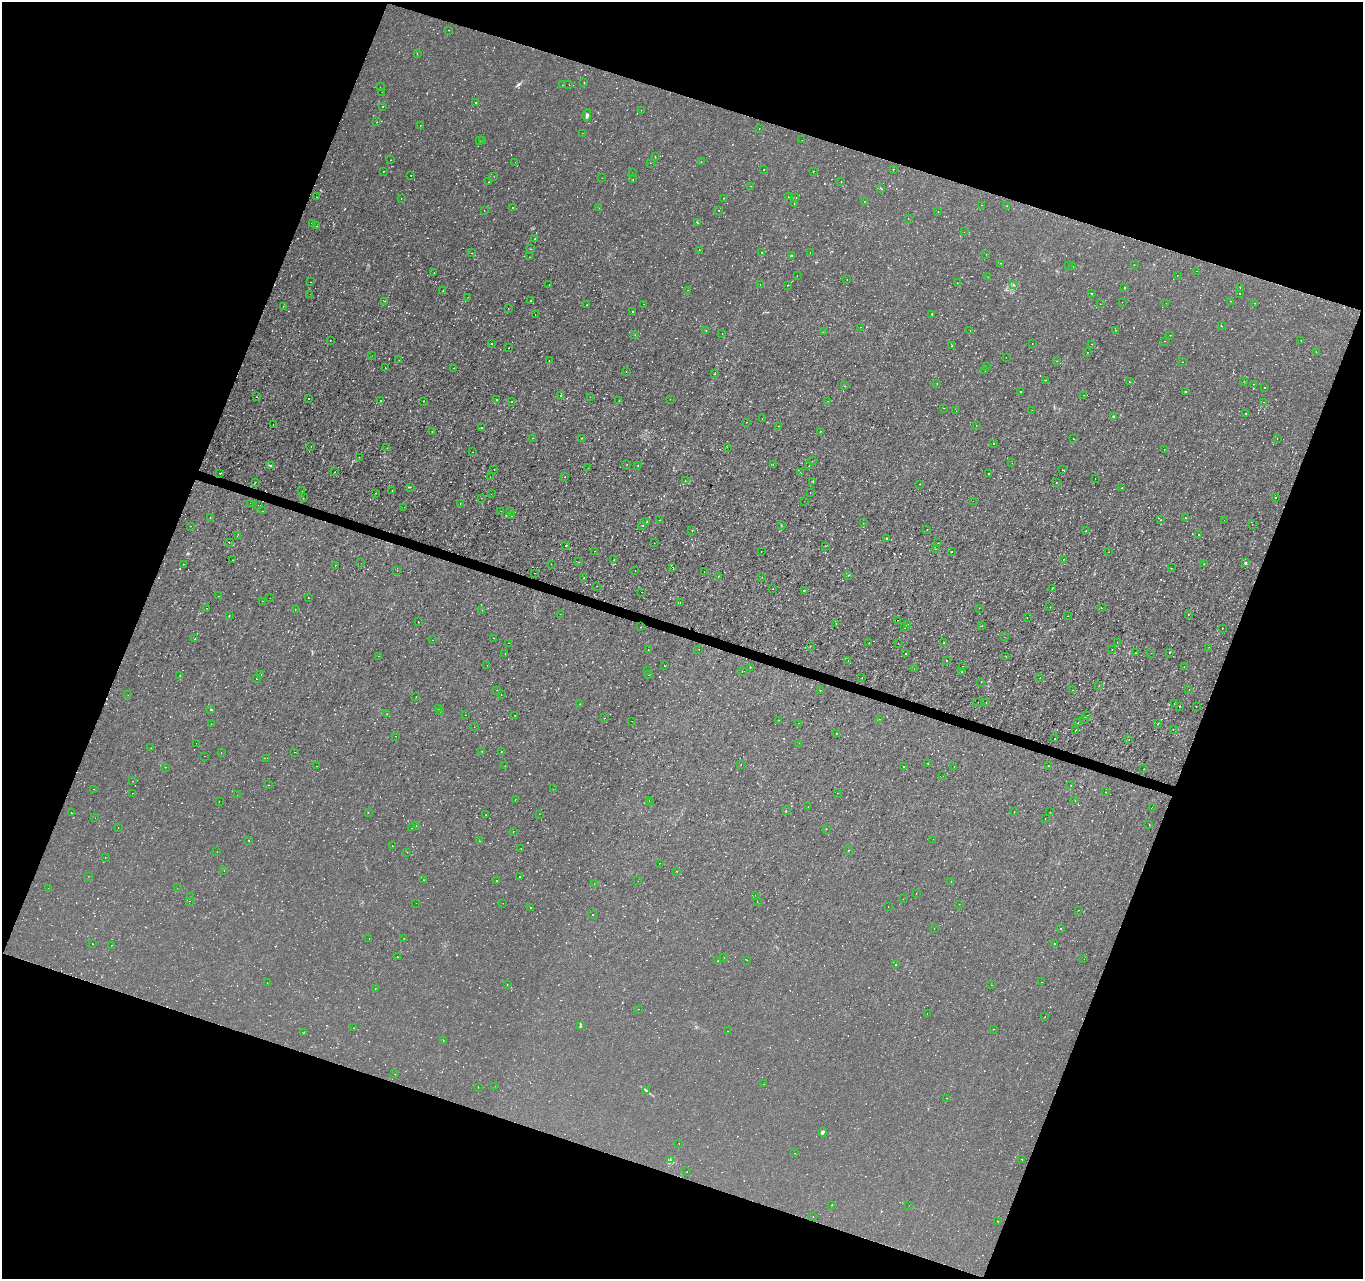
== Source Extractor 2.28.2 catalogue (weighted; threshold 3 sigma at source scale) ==
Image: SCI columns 1-5444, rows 214-5321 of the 5451 x 5597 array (HDU 1 of 3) = the unmasked area's bounding box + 8 px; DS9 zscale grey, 4 x 4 block average (1 PNG px = mean of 4 x 4 image px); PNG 1365 x 1281 px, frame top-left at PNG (2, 2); each listed source drawn as its Kron ellipse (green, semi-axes under 4 px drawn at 4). Shown black and unused: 40% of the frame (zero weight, under 2 of 3 exposures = <1% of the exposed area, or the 3 px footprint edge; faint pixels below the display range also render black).
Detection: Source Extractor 2.28.2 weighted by HDU 2 'WHT'. Background -7.05e-05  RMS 9.5e-04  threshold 0.00429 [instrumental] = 3 sigma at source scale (4.5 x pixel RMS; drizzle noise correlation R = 1.50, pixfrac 1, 0.0396/0.0396 arcsec/px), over >= 5 px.
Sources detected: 1595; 35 too faint to see at this stretch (4 x 4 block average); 59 cosmic-ray / hot-pixel residue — neither listed nor drawn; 23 coinciding with a brighter row at this scale — not listed separately; of the other 1478, all 500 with FLUX_AUTO >= 0.201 (the completeness limit of this list) listed and drawn (978 fainter detections not listed), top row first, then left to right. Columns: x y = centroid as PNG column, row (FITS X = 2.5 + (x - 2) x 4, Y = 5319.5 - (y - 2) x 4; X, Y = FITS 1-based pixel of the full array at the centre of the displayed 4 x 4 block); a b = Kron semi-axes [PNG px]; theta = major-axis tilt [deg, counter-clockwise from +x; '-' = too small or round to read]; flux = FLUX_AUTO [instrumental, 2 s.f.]
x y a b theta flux
448 30 2 2 - 0.38
417 53 2 2 - 0.32
584 83 2 2 - 0.38
569 84 2 2 - 0.39
562 85 2 2 - 0.46
380 87 2 2 - 0.2
382 92 2 2 - 1.1
476 103 2 2 - 0.94
383 106 2 2 - 1.2
641 110 2 2 - 0.22
587 115 5 2 - 1.5
377 122 2 2 - 0.54
420 125 2 2 - 0.36
759 128 2 2 - 0.22
582 133 2 2 - 0.2
479 140 2 2 - 0.22
802 140 2 2 - 0.29
483 141 2 2 - 0.51
655 156 2 2 - 0.23
390 160 2 2 - 0.26
701 161 2 2 - 0.22
515 162 2 2 - 0.24
650 163 2 2 - 0.36
764 169 2 2 - 0.25
893 169 2 2 - 0.22
384 171 2 2 - 0.63
813 171 2 2 - 0.22
632 173 2 2 - 0.39
411 175 2 2 - 0.31
494 177 2 2 - 0.32
602 178 2 2 - 0.32
633 179 2 2 - 0.21
489 182 2 2 - 0.26
841 182 2 2 - 0.48
750 186 2 2 - 0.23
881 188 2 2 - 1.2
317 197 2 2 - 0.26
788 197 2 2 - 0.31
796 197 2 2 - 0.28
401 198 2 2 - 0.35
724 198 2 2 - 0.32
864 201 2 2 - 0.42
794 203 2 2 - 0.35
981 205 2 2 - 0.27
1007 206 2 2 - 0.22
512 208 2 2 - 0.49
599 208 2 2 - 0.64
719 210 2 2 - 0.27
484 211 2 2 - 0.4
938 211 2 2 - 0.23
908 219 2 2 - 0.21
697 222 2 2 - 0.33
313 224 2 2 - 0.23
317 226 2 2 - 0.21
964 232 2 2 - 0.24
535 239 2 2 - 0.3
530 249 2 2 - 0.28
699 250 2 2 - 0.29
762 252 2 2 - 0.22
472 253 2 2 - 0.33
810 253 2 2 - 0.33
986 254 2 2 - 0.25
792 256 2 2 - 0.3
529 257 2 2 - 0.25
1001 263 2 2 - 0.36
1134 265 2 2 - 0.73
1069 266 2 2 - 0.27
1073 266 2 2 - 0.46
1196 271 2 2 - 0.29
434 273 2 2 - 0.26
797 275 2 2 - 0.37
1177 275 2 2 - 0.23
988 277 2 2 - 0.25
847 279 2 2 - 0.21
310 282 2 2 - 0.42
957 283 2 2 - 0.28
760 284 2 2 - 0.22
549 285 2 2 - 0.28
787 285 2 2 - 0.29
1014 285 2 2 - 0.24
1125 288 2 2 - 0.26
1240 288 2 2 - 0.43
688 290 2 2 - 0.24
443 291 2 2 - 0.26
1239 293 2 2 - 0.24
310 294 2 2 - 0.25
1092 294 2 2 - 0.21
468 297 2 2 - 0.44
384 301 2 2 - 0.26
531 301 2 2 - 0.4
1231 301 2 2 - 0.29
1122 302 2 2 - 0.27
1166 303 2 2 - 0.3
1255 303 2 2 - 0.29
644 304 2 2 - 0.32
1100 304 2 2 - 0.22
587 305 2 2 - 0.27
283 306 2 2 - 0.45
508 308 2 2 - 0.27
633 311 2 2 - 0.76
932 314 2 2 - 0.23
535 315 2 2 - 0.26
1221 326 3 2 - 0.27
860 327 2 2 - 0.45
970 330 2 2 - 0.4
1115 330 2 2 - 0.4
706 331 2 2 - 0.23
823 332 2 2 - 0.49
635 334 2 2 - 0.36
722 334 2 2 - 0.29
1170 335 2 2 - 0.49
331 340 2 2 - 0.71
1301 340 2 2 - 0.54
1165 341 2 2 - 0.27
491 344 2 2 - 0.65
1032 344 2 2 - 0.27
1091 344 2 2 - 0.52
951 346 2 2 - 0.25
509 348 2 2 - 0.45
1087 352 2 2 - 0.45
1316 352 2 2 - 0.5
372 356 2 2 - 0.48
1006 357 2 2 - 0.25
399 360 2 2 - 0.75
549 361 2 2 - 0.22
1056 361 2 2 - 0.4
1183 362 2 2 - 0.23
987 367 2 2 - 0.21
385 368 2 2 - 0.25
454 368 2 2 - 0.26
626 371 2 2 - 0.42
985 371 2 2 - 0.37
715 374 2 2 - 0.23
1045 380 2 2 - 0.2
1244 381 2 2 - 0.23
1129 382 2 2 - 0.22
937 383 2 2 - 0.27
1253 384 2 2 - 1.6
844 386 2 2 - 0.24
1265 387 2 2 - 0.85
1020 391 2 2 - 0.39
1185 391 2 2 - 0.37
1084 395 2 2 - 0.22
560 396 2 2 - 0.32
256 397 2 2 - 0.71
590 397 2 2 - 0.23
309 399 2 2 - 0.48
497 399 2 2 - 0.27
670 399 2 2 - 0.3
619 400 2 2 - 0.64
381 401 2 2 - 1.5
424 401 2 2 - 0.24
828 401 2 2 - 0.2
511 402 2 2 - 0.32
1264 402 2 2 - 0.21
943 408 2 2 - 0.36
1032 410 2 2 - 0.22
956 411 2 2 - 0.22
1246 413 2 2 - 0.34
1114 416 2 2 - 0.41
762 419 2 2 - 0.29
746 422 2 2 - 0.24
273 425 2 2 - 0.55
976 425 2 2 - 0.4
778 426 2 2 - 0.8
482 428 2 2 - 0.35
820 431 2 2 - 0.26
432 432 2 2 - 0.21
532 438 2 2 - 0.41
581 438 2 2 - 0.3
1277 438 2 2 - 0.29
1073 439 2 2 - 0.57
993 444 2 2 - 0.42
311 446 2 2 - 0.24
727 447 2 2 - 0.24
387 448 2 2 - 0.21
1164 449 2 2 - 0.27
472 452 2 2 - 0.3
359 457 2 2 - 0.29
812 461 2 2 - 0.54
1012 463 2 2 - 0.27
773 464 2 2 - 0.32
271 465 2 2 - 0.45
627 465 2 2 - 0.23
638 466 2 2 - 0.23
809 466 2 2 - 0.89
588 468 2 2 - 0.22
494 469 2 2 - 0.27
1062 470 2 2 - 0.53
334 472 2 2 - 0.26
800 472 2 2 - 0.49
220 473 2 2 - 0.24
988 474 2 2 - 0.3
490 477 2 2 - 0.21
565 477 2 2 - 0.35
1095 479 2 2 - 0.21
685 481 2 2 - 0.58
813 481 2 2 - 0.59
255 482 2 2 - 0.52
1056 483 2 2 - 0.42
919 484 2 2 - 2.4
410 487 2 2 - 0.55
1122 488 2 2 - 0.26
302 491 2 2 - 0.4
392 491 2 2 - 0.38
810 492 2 2 - 0.48
376 493 2 2 - 0.36
491 494 2 2 - 0.25
1276 497 2 2 - 1.3
303 498 2 2 - 0.32
481 498 2 2 - 0.34
804 501 2 2 - 0.51
973 501 2 2 - 0.62
250 503 2 2 - 1.3
460 504 2 2 - 0.45
258 505 2 2 - 1.6
404 507 2 2 - 0.25
263 511 2 2 - 0.2
501 511 2 2 - 0.34
510 511 2 2 - 0.34
511 516 2 2 - 0.92
210 518 2 2 - 0.58
1185 518 2 2 - 0.36
660 520 2 2 - 0.42
1161 520 2 2 - 0.92
1224 520 2 2 - 0.37
647 522 2 2 - 0.44
863 523 2 2 - 0.5
1252 524 2 2 - 0.33
643 525 2 2 - 0.22
190 526 2 2 - 0.37
781 526 2 2 - 0.2
692 530 2 2 - 0.24
927 530 2 2 - 0.32
1086 531 2 2 - 0.25
1199 535 2 2 - 0.38
237 536 2 2 - 0.33
886 539 2 2 - 0.88
229 542 2 2 - 3.2
654 543 2 2 - 0.33
938 543 2 2 - 0.37
566 546 2 2 - 1
826 546 2 2 - 0.21
936 549 2 2 - 0.43
595 551 2 2 - 0.71
761 552 2 2 - 0.23
952 552 2 2 - 0.25
1109 552 2 2 - 0.31
1063 559 2 2 - 0.32
232 560 2 2 - 0.36
614 560 2 2 - 0.36
579 562 2 2 - 0.87
361 563 2 2 - 0.36
1246 563 2 2 - 0.81
183 564 2 2 - 0.44
551 564 2 2 - 0.38
1204 564 2 2 - 0.2
335 565 2 2 - 0.38
673 567 2 2 - 0.27
1171 568 2 2 - 0.36
635 570 2 2 - 0.79
397 571 2 2 - 0.32
704 571 2 2 - 0.72
534 573 2 2 - 0.26
848 575 2 2 - 0.61
718 576 2 2 - 0.48
584 577 2 2 - 0.25
762 577 2 2 - 0.27
596 586 2 2 - 0.28
1052 588 2 2 - 0.31
773 589 2 2 - 0.57
804 590 2 2 - 0.46
642 592 2 2 - 0.41
218 596 2 2 - 0.22
270 598 2 2 - 0.42
308 598 2 2 - 0.95
262 601 2 2 - 0.29
680 602 2 2 - 0.27
1050 607 2 2 - 0.2
206 608 2 2 - 0.4
979 608 2 2 - 0.23
1101 608 2 2 - 0.65
295 609 2 2 - 0.34
482 610 2 2 - 0.27
560 614 2 2 - 0.27
1188 614 2 2 - 0.2
229 616 2 2 - 0.22
1067 616 2 2 - 0.26
1027 617 2 2 - 0.31
897 620 2 2 - 0.53
418 622 2 2 - 0.26
836 624 2 2 - 0.71
907 625 2 2 - 1.2
982 626 2 2 - 0.23
640 627 2 2 - 0.45
905 628 2 2 - 0.35
1222 628 2 2 - 0.3
1004 637 2 2 - 0.2
493 638 2 2 - 0.55
195 639 2 2 - 1.8
433 640 2 2 - 0.28
1117 642 2 2 - 0.4
508 643 2 2 - 0.25
869 643 2 2 - 0.34
898 643 2 2 - 0.22
944 643 2 2 - 0.36
810 646 2 2 - 0.28
1209 647 2 2 - 0.58
648 649 2 2 - 0.35
699 649 2 2 - 0.42
1112 649 2 2 - 2
505 653 2 2 - 0.32
1135 653 2 2 - 0.24
1151 653 2 2 - 0.3
1169 653 2 2 - 0.23
905 654 2 2 - 0.46
378 656 2 2 - 0.21
1006 656 2 2 - 0.24
848 660 2 2 - 0.3
947 660 2 2 - 0.43
487 665 2 2 - 0.22
664 666 2 2 - 0.3
963 666 2 2 - 0.36
1184 666 2 2 - 0.58
750 667 2 2 - 0.63
914 669 2 2 - 0.23
647 670 2 2 - 0.25
742 672 2 2 - 0.37
962 672 2 2 - 0.31
261 674 2 2 - 0.23
180 675 2 2 - 0.28
648 675 2 2 - 0.29
862 678 2 2 - 0.28
1040 678 2 2 - 0.23
256 679 2 2 - 0.22
981 682 2 2 - 0.21
1099 685 2 2 - 0.23
497 690 2 2 - 0.47
820 690 2 2 - 0.24
1073 690 2 2 - 0.51
1189 690 2 2 - 0.47
501 694 2 2 - 0.28
128 695 2 2 - 0.24
416 697 2 2 - 0.31
978 702 2 2 - 0.2
986 703 2 2 - 0.47
1174 703 2 2 - 0.58
580 704 2 2 - 0.23
1196 706 2 2 - 1.3
1179 707 2 2 - 0.37
438 708 2 2 - 0.37
211 709 3 2 - 0.44
440 711 2 2 - 0.36
386 714 2 2 - 0.35
465 715 2 2 - 0.38
515 715 2 2 - 0.29
1087 716 2 2 - 0.88
604 718 2 2 - 0.24
880 719 2 2 - 0.33
1084 719 2 2 - 0.9
778 720 2 2 - 0.46
632 721 2 2 - 0.3
799 723 2 2 - 0.25
1078 723 2 2 - 0.45
211 724 2 2 - 0.21
1158 724 2 2 - 0.42
474 727 2 2 - 0.48
1173 730 2 2 - 0.29
1075 731 2 2 - 0.23
836 733 2 2 - 0.31
396 736 2 2 - 0.34
1055 739 2 2 - 1
1129 739 2 2 - 0.24
196 743 2 2 - 0.21
799 743 2 2 - 0.25
151 748 2 2 - 0.23
482 751 2 2 - 0.27
501 751 2 2 - 0.45
295 752 2 2 - 0.32
221 753 2 2 - 0.22
204 756 2 2 - 0.2
267 758 2 2 - 0.22
928 763 2 2 - 0.32
741 764 2 2 - 0.39
316 766 2 2 - 0.28
505 766 2 2 - 0.33
903 766 2 2 - 0.73
954 766 2 2 - 0.31
1048 766 2 2 - 0.3
165 767 2 2 - 0.3
1143 769 2 2 - 0.48
943 776 2 2 - 0.42
132 781 2 2 - 0.74
269 785 2 2 - 0.36
1071 785 2 2 - 0.29
94 789 2 2 - 0.26
553 789 2 2 - 0.22
1106 792 2 2 - 1.2
132 793 2 2 - 0.35
838 793 2 2 - 0.23
237 795 2 2 - 0.24
515 799 2 2 - 0.37
649 800 2 2 - 0.23
1075 800 2 2 - 0.21
219 801 2 2 - 0.4
650 802 2 2 - 0.23
808 807 2 2 - 0.37
1152 807 2 2 - 0.43
786 810 2 2 - 0.46
71 812 2 2 - 0.46
1014 812 2 2 - 0.26
1050 812 2 2 - 0.39
368 813 2 2 - 0.26
539 814 2 2 - 0.42
486 815 2 2 - 0.49
95 818 2 2 - 0.26
1045 819 2 2 - 0.92
1149 825 2 2 - 0.26
416 826 2 2 - 0.24
118 828 2 2 - 0.58
411 828 2 2 - 0.37
826 829 2 2 - 0.26
513 831 2 2 - 0.21
933 839 2 2 - 0.3
249 840 2 2 - 0.45
479 841 2 2 - 0.27
392 846 2 2 - 0.33
521 848 2 2 - 0.56
848 850 2 2 - 0.21
217 852 2 2 - 0.25
407 852 2 2 - 0.43
105 858 2 2 - 0.25
659 863 2 2 - 0.2
224 871 2 2 - 0.49
677 871 2 2 - 0.26
89 876 2 2 - 0.45
519 876 2 2 - 0.39
423 880 2 2 - 0.2
497 880 2 2 - 0.33
638 881 2 2 - 0.22
951 881 2 2 - 0.85
594 884 2 2 - 0.24
48 888 2 2 - 0.22
177 888 2 2 - 0.3
916 893 2 2 - 0.24
755 895 2 2 - 0.97
190 897 2 2 - 0.26
903 899 2 2 - 0.24
189 901 2 2 - 0.39
757 902 2 2 - 0.78
416 903 2 2 - 0.22
503 903 2 2 - 0.22
959 904 2 2 - 1.3
888 906 2 2 - 0.51
530 907 2 2 - 0.39
1078 910 2 2 - 0.3
593 914 2 2 - 0.26
1061 928 2 2 - 0.46
934 929 2 2 - 0.23
369 938 2 2 - 0.33
404 938 2 2 - 0.29
1054 943 2 2 - 0.22
93 944 2 2 - 0.78
111 945 2 2 - 0.37
397 957 2 2 - 0.56
724 957 2 2 - 0.23
1084 959 2 2 - 0.34
747 960 2 2 - 0.29
718 961 2 2 - 0.38
895 964 2 2 - 0.37
1041 982 2 2 - 0.21
267 983 2 2 - 0.32
507 984 2 2 - 0.23
991 985 2 2 - 0.61
375 989 2 2 - 0.34
638 1009 2 2 - 0.35
927 1013 2 2 - 0.3
1045 1017 2 2 - 0.42
580 1026 3 2 - 0.51
354 1028 2 2 - 0.23
994 1029 2 2 - 0.21
728 1031 2 2 - 0.26
303 1033 2 2 - 0.2
443 1040 2 2 - 0.51
395 1074 2 2 - 0.21
764 1084 2 2 - 0.38
495 1086 2 2 - 0.21
478 1087 2 2 - 0.21
646 1091 3 2 - 0.71
947 1098 2 2 - 0.22
823 1132 4 2 - 1.3
679 1143 2 2 - 0.23
795 1153 2 2 - 0.25
1021 1159 2 2 - 0.59
670 1160 2 2 - 0.31
687 1172 2 2 - 0.29
832 1205 2 2 - 0.23
909 1205 2 2 - 0.22
813 1216 2 2 - 0.21
998 1221 2 2 - 0.66
Diffuse or blended objects may show on this block-average render without a row.